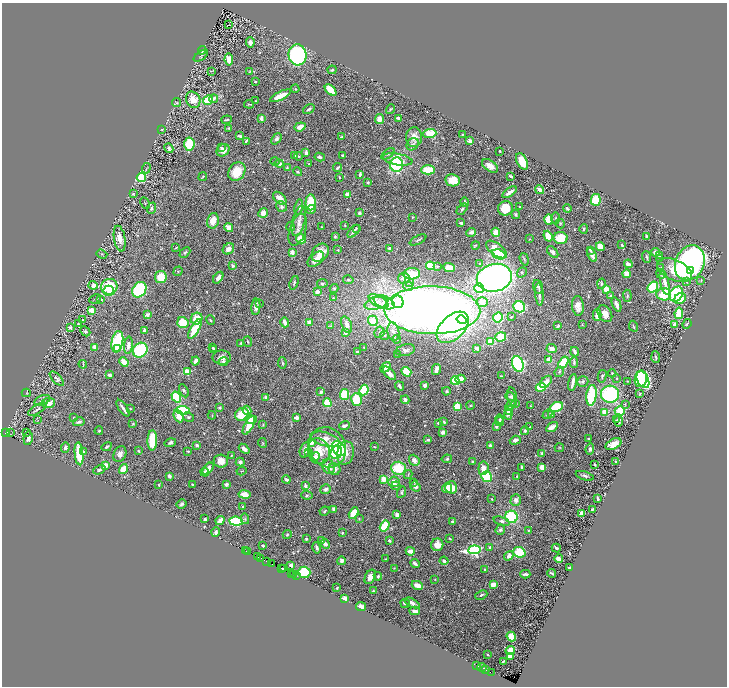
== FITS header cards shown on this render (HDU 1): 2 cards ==
NAXIS1  =                 1449
NAXIS2  =                 1368

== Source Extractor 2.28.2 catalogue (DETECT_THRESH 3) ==
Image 1449 x 1368 px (HDU 1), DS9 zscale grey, zoomed out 1/2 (1 PNG px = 2 x 2 image px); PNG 729 x 688 px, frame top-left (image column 1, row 1367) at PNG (2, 3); each listed source drawn as its Kron ellipse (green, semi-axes under 4 px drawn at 4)
Background 0.534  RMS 0.02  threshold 0.0609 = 3 sigma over >= 5 px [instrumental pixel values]
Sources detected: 657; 22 cannot appear on this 1/2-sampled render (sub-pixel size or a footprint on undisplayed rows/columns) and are neither listed nor drawn; of the other 635, the 500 brightest by FLUX_AUTO listed and drawn (135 fainter detections omitted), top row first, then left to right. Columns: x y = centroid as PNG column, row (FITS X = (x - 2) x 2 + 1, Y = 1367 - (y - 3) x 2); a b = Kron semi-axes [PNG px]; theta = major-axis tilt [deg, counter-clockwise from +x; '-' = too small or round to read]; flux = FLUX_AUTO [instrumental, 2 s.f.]
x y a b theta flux
228 25 2 1 - 19
250 42 5 4 - 20
202 50 4 3 - 9.4
297 55 10 9 - 630
201 56 8 2 35 4.2
229 59 6 4 -81 59
332 70 5 3 - 6
211 71 4 2 - 3.4
250 71 4 3 - 2.9
255 82 3 2 - 4.6
295 89 4 3 - 3.8
331 90 7 4 -45 100
280 96 11 4 26 65
214 99 4 3 - 18
193 100 8 7 - 61
208 100 5 4 - 110
255 101 2 2 - 2.7
176 103 4 3 - 3.7
249 104 5 3 - 4.7
309 109 6 3 32 10
391 109 5 3 - 5.3
261 118 4 2 - 24
398 118 3 2 - 8.4
380 119 5 4 - 27
227 120 5 2 - 6.2
300 127 6 3 21 48
229 128 4 3 - 4.3
162 129 3 2 - 3.1
430 133 6 4 4 92
462 134 2 2 - 3
240 136 4 2 - 10
341 137 4 2 - 7
414 137 10 8 -87 40
276 139 6 4 49 14
246 141 4 2 - 4.7
470 141 2 2 - 83
189 144 7 5 86 190
413 144 7 5 46 12
221 147 3 3 - 6.4
169 148 5 4 - 13
223 150 7 5 41 31
500 151 2 2 - 4
306 153 4 2 - 16
388 154 7 4 36 9.9
342 155 2 2 - 4.6
295 156 3 2 - 7
298 156 4 3 - 3.6
320 157 5 4 - 13
398 159 15 5 -9 67
275 161 4 4 - 4.5
522 161 9 5 -64 68
279 163 4 3 - 21
309 163 3 3 - 2.8
396 165 7 6 - 370
490 166 9 5 -35 39
287 167 3 3 - 3.2
146 168 5 2 - 2.9
338 168 5 2 - 6.6
428 170 7 4 0 87
237 172 10 8 55 98
298 172 5 3 - 4.7
360 174 4 2 - 6.8
511 176 4 2 - 11
141 177 5 4 - 190
203 177 5 2 - 3.6
339 177 3 2 - 4
453 180 7 6 - 65
368 182 2 2 - 7.5
539 190 5 3 - 22
510 192 8 3 35 28
133 194 3 3 - 3.2
348 194 3 3 - 33
280 198 8 5 -42 35
596 200 6 5 - 100
311 202 8 5 86 160
465 202 4 3 - 7.1
145 203 6 3 -64 4.7
281 207 6 5 - 9.6
299 207 8 4 78 14
519 207 2 2 - 9.9
151 208 6 4 69 8.6
505 208 7 7 - 75
462 209 6 3 47 7.2
567 209 4 3 - 5.1
311 210 5 4 - 18
263 213 5 4 - 30
359 213 3 3 - 10
516 214 4 3 - 5.8
413 217 4 3 - 4
556 218 6 2 -90 4.5
549 219 5 4 - 73
213 221 8 5 78 50
299 221 15 6 75 33
461 223 3 3 - 8.6
560 223 5 3 - 4.3
345 225 2 2 - 3
291 227 4 3 - 3
321 227 2 2 - 2.7
229 228 4 4 - 27
356 228 3 3 - 5.4
584 229 5 3 - 5.4
298 230 16 8 72 34
354 231 8 4 46 14
471 232 5 3 - 16
496 232 4 4 - 54
335 236 4 3 - 4.2
548 236 5 4 - 94
646 236 3 2 - 3.7
561 238 7 6 - 110
120 239 13 5 -80 42
301 239 5 4 - 76
529 239 3 2 - 2.9
418 240 9 3 28 7.9
475 245 4 3 - 3.8
622 245 2 2 - 8.8
600 247 4 4 - 69
176 248 3 2 - 3.5
389 248 2 2 - 17
228 249 6 5 - 28
496 249 12 6 -37 66
338 250 3 3 - 3.3
590 250 3 2 - 4.4
185 252 6 3 43 6.8
553 252 7 4 -46 16
655 252 5 4 - 19
292 253 3 2 - 73
320 253 10 7 48 50
102 254 5 2 - 3.2
499 254 7 4 -19 180
592 255 7 3 -62 32
659 256 4 4 - 6.9
647 257 6 3 -69 6.2
316 259 9 5 42 30
524 259 6 3 -73 5.8
660 259 3 3 - 3.1
480 263 4 3 - 4.3
690 263 18 14 66 1600
628 264 4 3 - 21
233 266 3 3 - 14
431 266 5 3 - 110
437 267 3 3 - 3.7
449 267 6 4 -24 39
661 268 4 3 - 3.2
674 270 18 10 -24 140
178 271 5 2 - 3
691 271 2 1 - 50
522 272 5 4 - 7.9
412 274 8 5 3 77
626 274 4 4 - 36
661 274 5 3 - 4.4
161 277 6 6 - 86
218 278 6 4 53 16
404 278 6 5 - 18
494 278 18 14 12 1800
348 280 5 3 - 6.2
701 280 4 3 - 3.5
687 281 2 2 - 8.3
409 282 5 4 - 9.3
294 283 7 3 72 7.1
322 283 5 3 - 8.7
665 283 13 3 -77 33
601 284 5 4 - 10
93 285 4 4 - 18
408 286 5 4 - 13
109 287 8 7 - 190
538 287 7 5 -74 9.9
653 287 6 5 - 180
334 288 4 4 - 7.9
479 288 5 4 - 200
606 289 3 3 - 67
139 290 8 6 54 500
109 291 5 5 - 34
317 292 3 3 - 30
539 294 11 2 -86 14
664 294 7 6 - 170
676 294 8 6 53 230
611 296 3 2 - 18
627 296 6 3 -88 5.1
333 298 4 3 - 3.8
95 299 6 2 25 3.8
100 299 4 3 - 4.3
680 299 6 5 - 62
379 302 11 5 -30 35
384 302 11 6 -23 37
398 302 6 5 - 130
482 302 6 5 - 38
260 303 4 3 - 3.3
376 303 11 6 14 38
616 304 7 3 -69 25
578 306 10 6 -85 37
256 307 8 4 84 19
519 307 6 5 - 240
91 310 4 3 - 39
432 310 48 24 -1 4700
679 313 6 4 82 130
605 314 9 6 -57 40
147 315 2 2 - 73
597 315 6 4 90 33
498 317 5 4 - 220
511 317 3 3 - 4.9
197 319 6 5 - 100
83 320 2 2 - 3.8
210 320 5 3 - 5.9
462 320 5 4 - 160
373 321 5 5 - 63
285 322 5 3 - 27
309 322 3 3 - 26
183 323 6 5 - 100
78 324 4 3 - 4.2
674 324 4 4 - 19
687 324 5 2 - 4.5
347 325 9 5 -70 26
582 325 3 2 - 3.1
331 326 3 3 - 4.1
558 326 4 3 - 6.8
633 326 6 3 -65 4.3
70 327 3 3 - 9.3
453 327 19 11 43 360
195 329 11 3 59 150
144 330 4 3 - 10
85 331 5 4 - 8.2
379 332 6 5 - 10
393 332 9 6 -78 21
345 333 3 2 - 25
384 335 5 4 - 6.9
501 337 5 4 - 99
397 339 4 3 - 4.3
117 342 11 5 79 470
248 342 5 2 - 4.2
491 342 4 3 - 93
241 343 4 3 - 4
128 345 8 4 84 25
95 347 3 3 - 32
213 347 3 3 - 5.9
364 347 2 2 - 3.4
117 348 2 2 - 38
477 348 3 2 - 41
552 349 5 4 - 25
140 350 8 7 - 310
213 350 3 2 - 3.6
405 350 10 5 13 16
357 352 2 2 - 13
575 352 5 3 - 14
398 354 4 3 - 3.5
222 357 9 7 -2 27
656 357 6 3 -86 5.3
549 360 3 3 - 84
195 361 4 3 - 12
124 362 5 3 - 67
223 362 5 4 - 8.7
563 362 6 4 55 180
574 362 5 3 - 7.2
282 363 5 3 - 5.3
83 364 4 3 - 3.8
518 364 8 5 -72 550
385 367 6 4 52 36
436 370 6 3 76 33
187 372 3 3 - 180
406 372 5 4 - 82
559 372 5 4 - 7.3
389 373 8 4 -45 31
612 373 4 4 - 5.3
110 375 3 3 - 15
501 376 2 2 - 3.4
602 376 6 3 77 8.2
617 378 3 2 - 2.8
57 379 9 3 -47 9.3
460 379 5 3 - 41
641 379 8 6 80 490
643 380 9 5 -64 540
455 381 4 3 - 200
583 381 5 5 - 10
627 381 3 3 - 2.9
546 382 7 4 46 32
573 382 8 2 78 18
425 385 3 3 - 19
399 386 5 2 - 8.7
541 387 5 4 - 140
364 390 5 4 - 170
184 391 7 4 -63 9.4
446 391 4 4 - 6.7
321 392 4 3 - 12
26 393 4 3 - 3.5
640 393 3 3 - 3.2
610 394 9 8 - 460
345 395 6 4 84 160
591 395 10 5 82 280
176 397 6 4 -57 150
266 397 3 3 - 17
510 397 4 3 - 6
512 397 9 5 -79 14
356 399 6 5 - 100
42 400 8 5 24 13
405 400 4 4 - 14
48 403 6 5 - 38
327 403 4 4 - 160
515 403 3 3 - 12
625 404 3 3 - 3.9
470 405 4 3 - 4
511 405 6 3 53 17
457 406 3 3 - 110
530 406 3 2 - 2.9
557 407 7 4 23 130
123 408 10 2 -56 19
130 408 3 2 - 2.8
220 408 3 2 - 5.5
37 409 10 3 32 12
183 410 7 4 -4 250
247 410 5 4 - 24
509 410 4 4 - 6.4
620 411 5 4 - 110
604 412 3 3 - 65
242 414 7 6 - 120
508 414 5 3 - 14
547 414 5 3 - 5
212 415 4 2 - 3
551 415 3 3 - 7.5
179 416 6 4 -67 47
188 417 6 4 -29 7.2
74 418 3 3 - 2.8
297 418 4 3 - 16
251 419 6 3 -1 69
500 419 4 4 - 5.3
38 420 4 3 - 2.7
617 420 3 2 - 3.9
499 421 4 4 - 5.3
619 421 6 3 -89 11
79 422 6 3 12 7.6
444 422 4 2 - 6.2
438 423 2 2 - 4.8
133 424 4 3 - 3.8
249 425 10 4 61 72
263 425 4 2 - 3.5
344 426 5 3 - 17
496 426 3 2 - 10
530 427 2 2 - 3.3
552 427 6 4 31 34
99 431 4 3 - 4.6
525 431 4 4 - 8.1
10 432 3 1 - 9.6
443 432 3 3 - 25
6 433 3 2 - 44
26 433 2 2 - 36
28 438 7 4 79 22
325 439 15 7 -14 88
588 439 2 2 - 4.2
152 440 10 4 89 180
428 440 3 3 - 6.2
515 440 5 3 - 14
311 442 3 3 - 93
170 443 6 4 15 11
263 443 5 3 - 4.2
613 444 8 5 27 41
197 445 2 2 - 14
490 446 3 3 - 15
107 447 5 2 - 7.4
328 447 21 18 -64 110
374 447 4 2 - 3.6
65 448 5 3 - 15
559 448 5 4 - 4.3
244 449 6 3 -40 23
339 449 8 6 -54 450
590 449 5 4 - 12
305 450 8 5 74 25
139 451 4 3 - 4.1
188 451 3 2 - 4.3
319 451 13 11 -73 86
84 452 4 3 - 6.9
336 452 7 5 66 230
309 453 3 3 - 3.6
346 453 12 8 78 58
542 453 4 3 - 7.7
79 454 11 3 -85 180
120 454 8 6 65 21
231 456 3 2 - 3.2
315 457 5 4 - 20
447 459 5 4 - 5.7
414 460 6 4 -50 21
221 461 7 6 - 39
240 462 4 4 - 12
472 462 2 2 - 6.8
615 462 3 3 - 4.6
105 465 3 3 - 32
594 465 4 2 - 5.2
329 466 8 6 -63 45
522 467 3 2 - 7.4
542 467 3 3 - 49
398 468 7 6 - 150
483 468 7 5 84 34
123 469 5 3 - 100
208 469 7 4 49 28
335 469 6 6 - 17
99 470 6 4 24 9.6
241 471 5 2 - 3.7
205 472 4 3 - 8.8
408 475 4 2 - 3.2
169 476 3 3 - 15
517 476 3 2 - 3.1
585 476 9 3 -18 11
487 477 5 5 - 200
384 479 3 3 - 52
286 480 4 3 - 9.2
394 482 5 5 - 48
414 482 3 2 - 3.4
192 484 3 2 - 5.7
226 484 3 2 - 15
159 485 2 2 - 4.1
305 486 3 3 - 16
396 486 4 4 - 9.4
415 486 5 4 - 19
451 487 6 6 - 58
447 488 5 5 - 79
326 489 5 4 - 13
401 492 6 3 66 6.5
245 495 6 4 -9 46
307 495 5 3 - 5.8
491 499 2 2 - 3.1
598 499 4 2 - 6.6
516 500 6 5 - 24
181 504 5 3 - 7.7
243 506 2 2 - 7.1
333 509 3 3 - 9.6
592 509 2 2 - 8.6
325 511 5 3 - 5.1
354 513 6 3 61 98
581 513 3 3 - 39
397 515 3 3 - 24
511 517 6 6 - 260
205 519 3 2 - 16
245 519 5 3 - 5.5
359 519 4 3 - 3.7
220 520 5 3 - 36
236 521 7 4 -5 350
452 521 2 2 - 8.8
502 521 8 4 -19 12
385 526 6 4 58 120
500 530 5 4 - 9.5
529 530 3 2 - 3.7
216 532 5 3 - 11
342 533 4 3 - 4.9
287 535 4 3 - 5.8
306 539 3 3 - 5.6
450 539 3 2 - 3.5
322 541 4 3 - 9.9
389 541 3 2 - 7.7
325 544 5 4 - 19
263 545 2 2 - 3.7
437 545 6 6 - 35
490 547 4 3 - 6.7
317 548 6 2 -78 9.1
556 548 4 2 - 8.8
474 550 6 4 6 790
246 551 3 1 - 9
410 551 4 3 - 38
247 552 4 2 - 29
519 552 6 5 - 140
509 556 5 4 - 25
258 557 4 1 - 44
261 558 2 1 - 9.6
385 559 3 3 - 3.1
559 559 4 3 - 38
266 561 3 1 - 35
341 561 4 3 - 17
444 561 4 4 - 9.1
415 563 5 2 - 15
272 564 2 1 - 3
291 565 3 3 - 22
281 568 3 1 - 37
394 568 3 2 - 3
569 568 3 2 - 9.5
283 569 2 2 - 31
485 570 3 3 - 8.7
304 572 6 6 - 170
291 573 2 1 - 7.1
551 573 4 2 - 7.5
294 574 3 2 - 15
525 574 5 2 - 11
297 576 2 1 - 3.3
378 576 4 4 - 6.9
370 577 8 5 64 27
435 579 3 3 - 2.9
417 585 6 4 -25 30
493 585 3 3 - 51
337 588 2 2 - 4.2
373 591 3 3 - 5.3
481 595 6 3 24 7.9
344 598 4 3 - 13
405 603 5 2 - 15
412 603 8 3 -27 29
361 607 5 4 - 27
415 611 5 3 - 19
511 637 5 4 - 60
510 650 5 4 - 44
487 655 2 2 - 4.1
510 656 4 3 - 20
503 661 3 2 - 5.5
477 665 2 1 - 6.4
482 667 5 2 - 120
486 669 3 2 - 87
491 672 2 1 - 10
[135 fainter detections neither listed nor drawn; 22 sub-pixel or undisplayed-footprint detections neither listed nor drawn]